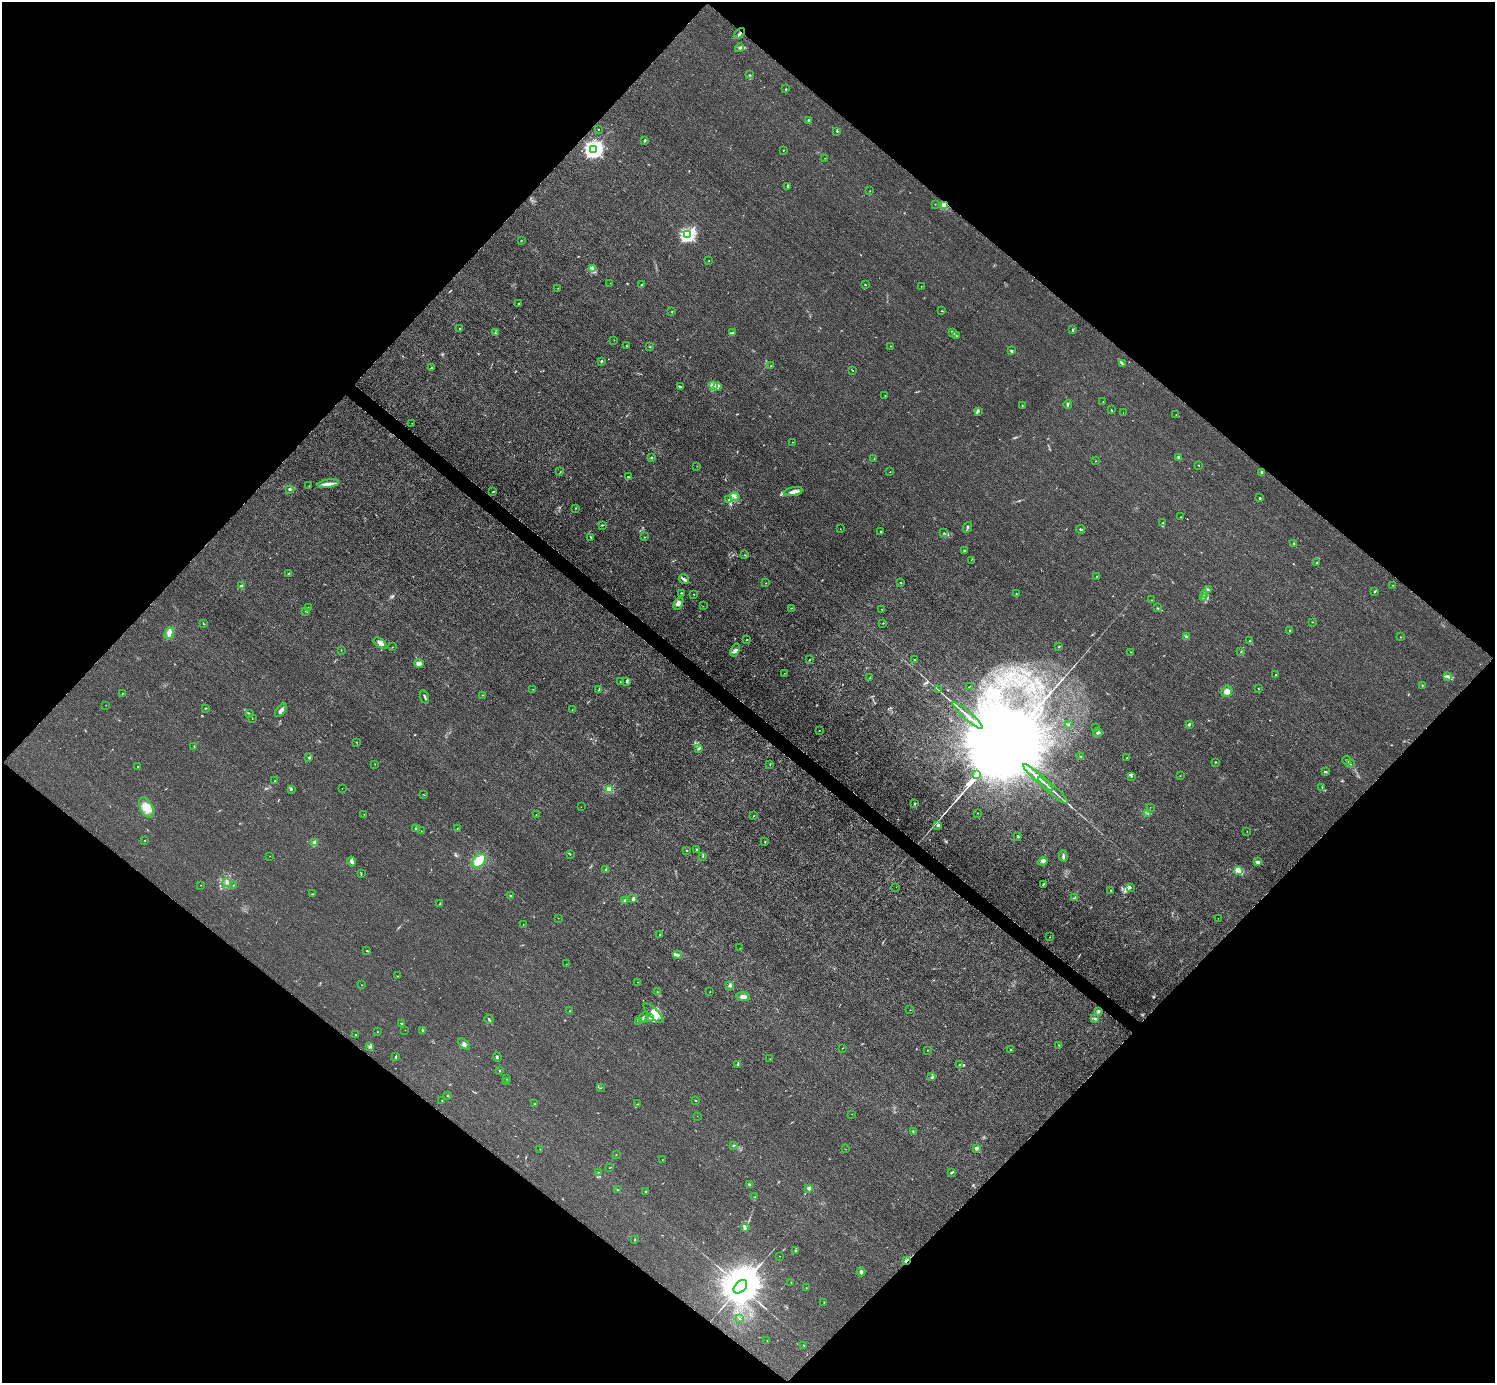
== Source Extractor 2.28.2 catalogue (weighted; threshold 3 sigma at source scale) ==
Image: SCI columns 2-5971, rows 298-5821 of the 5974 x 5976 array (HDU 1 of 3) = the unmasked area's bounding box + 8 px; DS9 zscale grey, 4 x 4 block average (1 PNG px = mean of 4 x 4 image px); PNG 1497 x 1385 px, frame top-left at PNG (2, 2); each listed source drawn as its Kron ellipse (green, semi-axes under 4 px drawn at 4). Shown black and unused: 51% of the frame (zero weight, under 3 of 4 exposures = <1% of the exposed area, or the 3 px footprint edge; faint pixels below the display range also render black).
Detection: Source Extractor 2.28.2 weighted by HDU 2 'WHT'. Background 0.016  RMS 0.0044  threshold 0.0197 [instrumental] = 3 sigma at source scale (4.5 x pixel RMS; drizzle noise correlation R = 1.50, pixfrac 1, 0.05/0.05 arcsec/px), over >= 5 px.
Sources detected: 337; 2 too faint to see at this stretch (4 x 4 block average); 5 inside a brighter object's white glare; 6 long thin detections or spike segments (spike, bleed or trail) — neither listed nor drawn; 7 coinciding with a brighter row at this scale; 9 inside a brighter listed object's ellipse — not listed separately; the other 308 listed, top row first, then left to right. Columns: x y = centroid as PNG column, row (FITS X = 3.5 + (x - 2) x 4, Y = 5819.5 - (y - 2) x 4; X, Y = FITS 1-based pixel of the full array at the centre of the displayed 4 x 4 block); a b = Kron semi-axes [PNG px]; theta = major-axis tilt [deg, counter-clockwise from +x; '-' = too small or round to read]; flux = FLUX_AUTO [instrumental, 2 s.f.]
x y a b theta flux
740 33 6 2 46 5.3
740 48 5 2 - 3.5
750 75 2 2 - 1.5
786 89 2 2 - 1.8
808 120 2 2 - 1.9
598 129 2 2 - 0.7
837 131 2 2 - 1.7
645 140 3 2 - 2.4
594 150 3 2 - 1100
783 150 2 2 - 2.6
825 158 2 2 - 0.47
788 187 4 2 - 3
870 191 2 2 - 1
935 204 2 2 - 1
944 205 2 2 - 130
688 235 2 2 - 620
521 241 2 2 - 1
708 261 2 2 - 2.3
593 269 3 2 - 2.2
610 283 2 2 - 0.41
641 285 2 2 - 1.1
865 285 3 2 - 1.3
921 286 2 2 - 0.73
558 288 2 2 - 0.58
518 304 2 2 - 1.1
672 311 2 2 - 0.86
941 311 2 2 - 1
460 328 2 2 - 1.6
1072 330 2 2 - 1.8
953 332 3 2 - 3.1
495 333 2 2 - 1.8
733 333 3 2 - 1.7
956 336 2 2 - 2
614 340 2 2 - 0.76
627 346 2 2 - 2
891 346 2 2 - 0.58
650 347 2 2 - 0.76
1011 351 2 2 - 19
601 361 2 2 - 16
1122 364 2 2 - 1.4
771 366 2 2 - 1.1
431 367 2 2 - 1.7
853 370 2 2 - 0.78
714 386 3 2 - 2.9
718 386 3 2 - 2.9
680 387 2 2 - 5.8
885 395 2 2 - 0.85
1103 401 2 2 - 0.7
1068 404 4 2 - 3.1
1022 406 2 2 - 0.8
1111 410 4 2 - 1.3
979 411 2 2 - 1.4
1123 413 2 2 - 0.4
1176 415 2 2 - 1.1
412 423 2 2 - 0.85
793 442 2 2 - 0.49
1178 457 2 2 - 21
652 458 2 2 - 1.9
874 459 2 2 - 0.71
1095 461 2 2 - 0.72
1199 465 2 2 - 1.1
697 466 2 2 - 0.59
560 472 2 2 - 0.84
890 472 2 2 - 0.62
1261 472 3 2 - 5.2
628 477 4 2 - 2.3
328 484 11 3 8 12
309 486 2 2 - 0.53
289 489 2 2 - 9.9
493 492 3 2 - 1.6
793 492 9 4 10 13
735 497 5 2 - 4.3
1260 498 3 2 - 2.5
729 499 2 2 - 1.1
575 508 2 2 - 0.88
1181 517 2 2 - 0.85
1163 523 2 2 - 1
603 525 2 2 - 1.4
967 527 5 2 - 4
840 529 2 2 - 0.62
1080 529 4 2 - 4.1
880 531 2 2 - 2.1
944 533 2 2 - 1.4
591 537 2 2 - 1.5
645 537 2 2 - 0.6
1294 543 2 2 - 2.1
964 551 2 2 - 1.5
745 555 3 2 - 2.1
971 560 2 2 - 0.77
1317 563 2 2 - 1.5
289 573 3 2 - 1.7
1097 576 2 2 - 0.74
684 579 5 2 - 9.5
901 582 2 2 - 0.92
766 583 2 2 - 0.8
1392 585 2 2 - 0.9
241 586 3 2 - 5
1208 589 2 2 - 1.9
1374 591 3 2 - 1.6
682 593 3 2 - 1.6
694 594 2 2 - 1
1016 594 2 2 - 0.92
1205 595 3 2 - 2.7
1203 597 2 2 - 1.2
1152 600 2 2 - 1
678 603 6 3 58 9.7
703 606 2 2 - 0.64
308 607 2 2 - 1.3
791 608 2 2 - 0.98
1157 608 2 2 - 1.3
881 609 2 2 - 0.58
305 611 2 2 - 0.68
1312 622 2 2 - 0.82
203 623 2 2 - 1
883 623 2 2 - 1.2
1290 630 2 2 - 1.2
169 633 6 4 70 12
1186 637 2 2 - 1.2
1400 637 2 2 - 0.97
747 639 2 2 - 1.1
1249 641 2 2 - 0.98
380 643 8 3 -36 9.2
392 647 2 2 - 0.94
1059 647 3 2 - 1.7
341 650 2 2 - 1
735 650 7 4 68 8.4
1131 652 2 2 - 0.76
1241 652 2 2 - 0.84
809 659 2 2 - 0.83
915 660 2 2 - 3.4
419 664 4 3 - 12
784 673 2 2 - 0.47
1275 675 2 2 - 1.2
1448 676 4 3 - 5.1
870 678 3 2 - 2
627 681 3 2 - 4.3
620 682 2 2 - 0.97
1422 685 2 2 - 1.1
969 687 2 2 - 1
532 689 2 2 - 0.83
599 689 3 2 - 2
1258 689 2 2 - 1.6
938 690 4 2 - 2.1
1227 691 6 5 - 14
122 693 2 2 - 0.66
482 695 2 2 - 1.3
424 697 7 2 -68 4.5
106 705 2 2 - 0.46
205 708 2 2 - 1
281 710 8 3 50 8.6
572 710 2 2 - 0.72
249 713 2 2 - 1.2
968 716 20 2 -41 20
252 719 2 2 - 1.5
1068 724 2 2 - 1.1
1189 724 2 2 - 6.6
1096 728 3 2 - 0.83
819 730 2 2 - 1
1098 733 5 3 - 4.5
357 742 2 2 - 0.61
194 747 2 2 - 0.86
699 749 2 2 - 5.7
1081 756 2 2 - 0.87
309 758 3 2 - 2.8
1127 758 2 2 - 3
1347 760 4 2 - 2.3
1215 762 2 2 - 1.5
375 764 2 2 - 0.54
1350 764 3 2 - 2.2
770 765 2 2 - 0.53
138 767 2 2 - 1.3
1326 772 2 2 - 1.9
976 775 4 2 - 3300
1131 776 3 2 - 2.6
1180 776 2 2 - 0.66
1038 778 19 2 -41 22
275 781 2 2 - 2.3
1322 787 2 2 - 1.2
342 788 2 2 - 0.78
291 789 3 2 - 2.7
610 789 2 2 - 130
1053 791 20 2 -42 12
424 795 2 2 - 0.58
915 804 2 2 - 2.2
146 807 11 6 -63 24
581 807 2 2 - 0.5
1150 807 2 2 - 0.44
978 813 2 2 - 0.8
1148 813 2 2 - 0.69
364 814 2 2 - 0.71
536 815 2 2 - 1.2
753 816 2 2 - 0.75
938 825 3 2 - 5.5
457 828 2 2 - 0.76
416 829 3 2 - 4.1
421 831 2 2 - 0.56
1247 831 2 2 - 0.43
1018 836 3 2 - 2.9
145 840 2 2 - 1.2
765 841 2 2 - 1.2
315 843 3 2 - 16
687 850 2 2 - 0.79
697 850 3 2 - 1.9
570 854 2 2 - 1.4
269 856 2 2 - 0.65
703 856 3 2 - 1.6
1063 856 6 2 -88 4.9
479 861 8 5 46 39
352 862 5 3 - 7
1043 862 5 2 - 5
1258 862 4 2 - 3.8
605 870 4 2 - 2.5
1238 871 3 2 - 4.7
361 874 3 2 - 2
226 883 3 2 - 2.3
1043 884 3 2 - 2
201 885 2 2 - 0.7
233 885 2 2 - 0.64
896 887 2 2 - 0.38
1130 887 2 2 - 2.1
1111 890 2 2 - 2.7
312 894 3 2 - 1.8
511 895 2 2 - 1.1
1074 898 2 2 - 1.5
633 899 4 2 - 7
625 901 2 2 - 20
440 903 2 2 - 1.2
558 918 2 2 - 0.59
1218 918 2 2 - 0.58
523 924 2 2 - 1.3
660 934 2 2 - 1.2
1050 937 2 2 - 0.91
740 948 2 2 - 1.1
366 951 2 2 - 0.99
677 955 4 2 - 6.2
566 964 2 2 - 0.47
397 976 2 2 - 0.85
638 982 2 2 - 0.77
362 985 2 2 - 0.71
730 985 4 3 - 4.9
710 991 2 2 - 0.71
657 992 2 2 - 0.59
743 996 7 4 -4 12
910 1010 2 2 - 0.53
569 1011 2 2 - 0.67
1099 1011 4 2 - 3.5
654 1013 13 4 -44 21
643 1017 5 2 - 2.9
649 1017 2 2 - 0.88
489 1019 5 2 - 2.7
1095 1019 3 2 - 2.1
639 1021 3 2 - 2.1
402 1024 3 2 - 3.4
405 1030 2 2 - 0.37
423 1031 3 2 - 1.7
377 1032 2 2 - 0.73
355 1035 2 2 - 1.2
464 1044 7 2 -40 5
1059 1045 2 2 - 4.3
370 1046 2 2 - 1
842 1048 2 2 - 1.6
927 1050 2 2 - 1.9
1010 1050 2 2 - 1.3
395 1057 4 2 - 2.8
497 1057 5 2 - 3
770 1059 2 2 - 0.52
737 1065 4 2 - 2.8
959 1065 2 2 - 1.6
499 1070 2 2 - 1.3
932 1077 2 2 - 1.1
507 1079 2 2 - 0.99
507 1081 2 2 - 1
601 1088 2 2 - 0.84
448 1096 2 2 - 1
442 1100 2 2 - 0.94
695 1100 2 2 - 0.85
535 1104 2 2 - 1.2
638 1104 2 2 - 1
852 1114 2 2 - 0.34
697 1116 2 2 - 0.41
913 1131 2 2 - 0.98
734 1145 2 2 - 1.3
976 1148 2 2 - 30
540 1149 2 2 - 0.81
846 1149 2 2 - 0.65
616 1154 2 2 - 0.63
662 1160 2 2 - 0.86
609 1168 2 2 - 0.86
598 1172 2 2 - 0.8
951 1173 3 2 - 4.2
750 1185 2 2 - 1.6
809 1188 2 2 - 33
618 1190 2 2 - 1
645 1192 3 2 - 2.1
755 1197 4 2 - 2.1
745 1228 3 2 - 2.6
635 1240 2 2 - 1
795 1251 2 2 - 0.96
779 1256 2 2 - 0.54
906 1260 4 2 - 4.8
861 1272 4 3 - 6
791 1283 2 2 - 0.72
740 1287 8 5 44 20000
806 1288 2 2 - 0.94
824 1303 2 2 - 0.79
740 1319 2 2 - 1.1
767 1341 2 2 - 0.74
804 1345 4 2 - 1.3
Overlapping masked pixels (flux is a lower limit): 3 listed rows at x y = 740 33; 944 205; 906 1260
Diffuse or blended objects may show on this block-average render without a row.